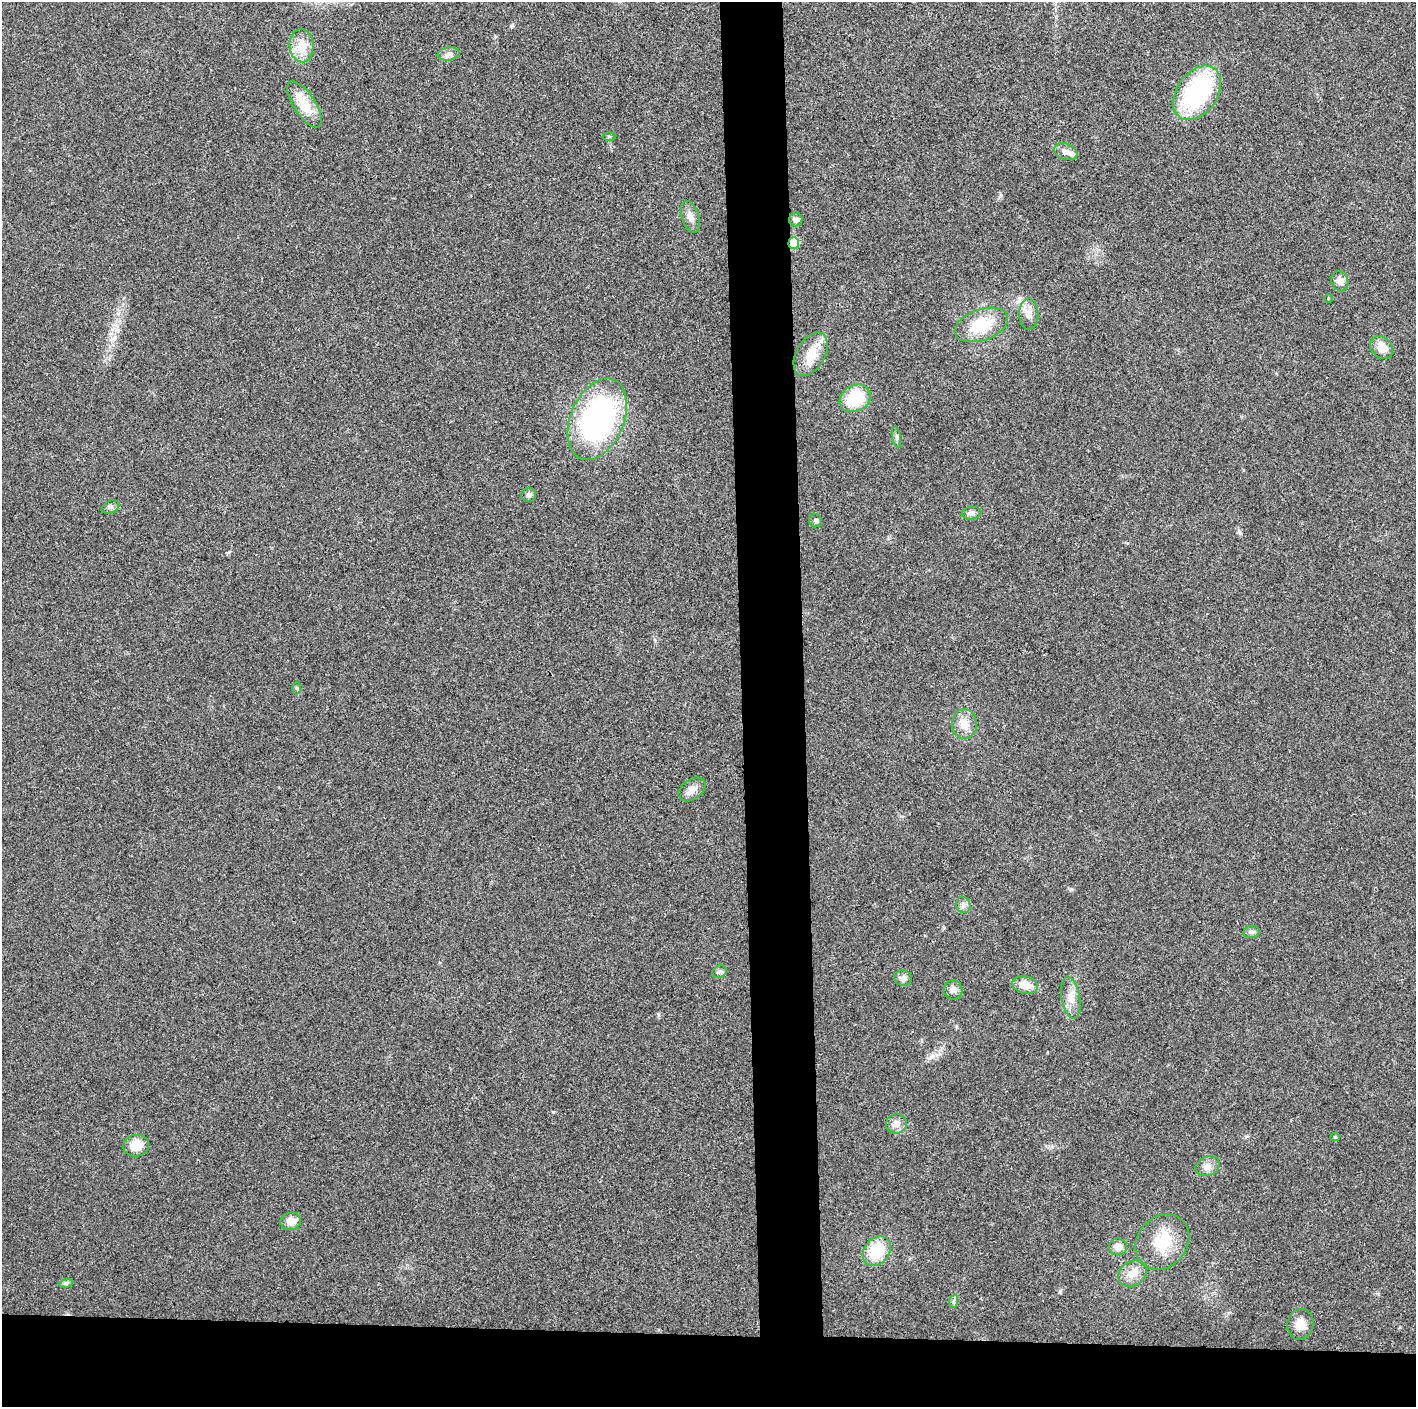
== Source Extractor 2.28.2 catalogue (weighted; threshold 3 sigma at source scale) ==
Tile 8 of 3 x 3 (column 2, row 3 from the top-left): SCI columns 1415-2828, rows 6-1410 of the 4242 x 4224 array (HDU 1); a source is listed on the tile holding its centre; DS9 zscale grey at full resolution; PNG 1418 x 1409 px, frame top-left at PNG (2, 2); each listed source drawn as its Kron ellipse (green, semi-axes under 4 px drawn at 4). Shown black and unused: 9% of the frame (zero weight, under 3 of 4 exposures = <1% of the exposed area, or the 3 px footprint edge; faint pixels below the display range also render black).
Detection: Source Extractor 2.28.2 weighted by HDU 2 'WHT'; one run over the whole footprint, this tile lists its part. Background 0.0201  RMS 0.0055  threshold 0.0247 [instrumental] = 3 sigma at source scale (4.5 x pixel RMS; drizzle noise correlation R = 1.50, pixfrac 1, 0.05/0.05 arcsec/px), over >= 5 px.
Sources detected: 45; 1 inside a brighter listed object's ellipse — not listed separately; the other 44 listed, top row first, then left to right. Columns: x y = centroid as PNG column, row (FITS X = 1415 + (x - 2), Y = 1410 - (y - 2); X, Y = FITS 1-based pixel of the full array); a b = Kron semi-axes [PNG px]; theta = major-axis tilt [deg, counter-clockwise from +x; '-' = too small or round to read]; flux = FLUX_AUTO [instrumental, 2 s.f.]
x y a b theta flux
301 46 17 12 -85 9.3
449 54 11 6 8 2.3
1197 93 30 20 55 64
304 104 27 11 -57 13
609 136 6 4 -1 0.71
1066 152 12 8 -21 3.3
690 217 16 8 -73 4
796 219 7 6 - 2.2
794 243 6 5 - 17
1340 281 10 8 -67 3.1
1328 298 4 3 - 0.46
1029 314 15 9 90 4.5
981 325 28 15 19 21
1382 347 12 10 -49 6.2
811 354 23 14 60 11
855 398 16 13 30 22
597 419 43 26 67 130
897 437 11 4 -79 1.2
529 495 7 7 - 1.9
110 507 9 6 26 1.5
971 513 10 6 8 1.9
816 520 7 6 - 1.2
297 688 6 4 -88 0.88
964 724 15 12 -89 6.9
692 789 15 10 36 4.2
963 905 8 7 - 2.1
1251 932 8 6 11 1.5
719 972 8 6 30 1.3
903 978 8 8 - 2.7
1025 985 13 9 -14 7.4
953 990 9 9 - 2.6
1071 997 21 9 -80 5.9
896 1124 10 10 - 3.9
1335 1137 4 4 - 0.74
136 1146 13 10 12 8.7
1208 1166 12 9 24 3.5
291 1221 10 9 - 5.5
1162 1242 30 25 48 19
1118 1247 9 8 - 4.2
877 1251 16 12 51 20
1133 1273 15 12 33 6.9
66 1283 7 4 17 1
954 1301 7 4 72 1.1
1300 1324 15 13 78 6.1
Overlapping masked pixels (flux is a lower limit): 1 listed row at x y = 794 243
Unlisted compact peaks at least as high as the median listed source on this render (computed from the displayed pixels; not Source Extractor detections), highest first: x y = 553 1112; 1060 1291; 1071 889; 933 1056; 511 26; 658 1014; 1001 195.